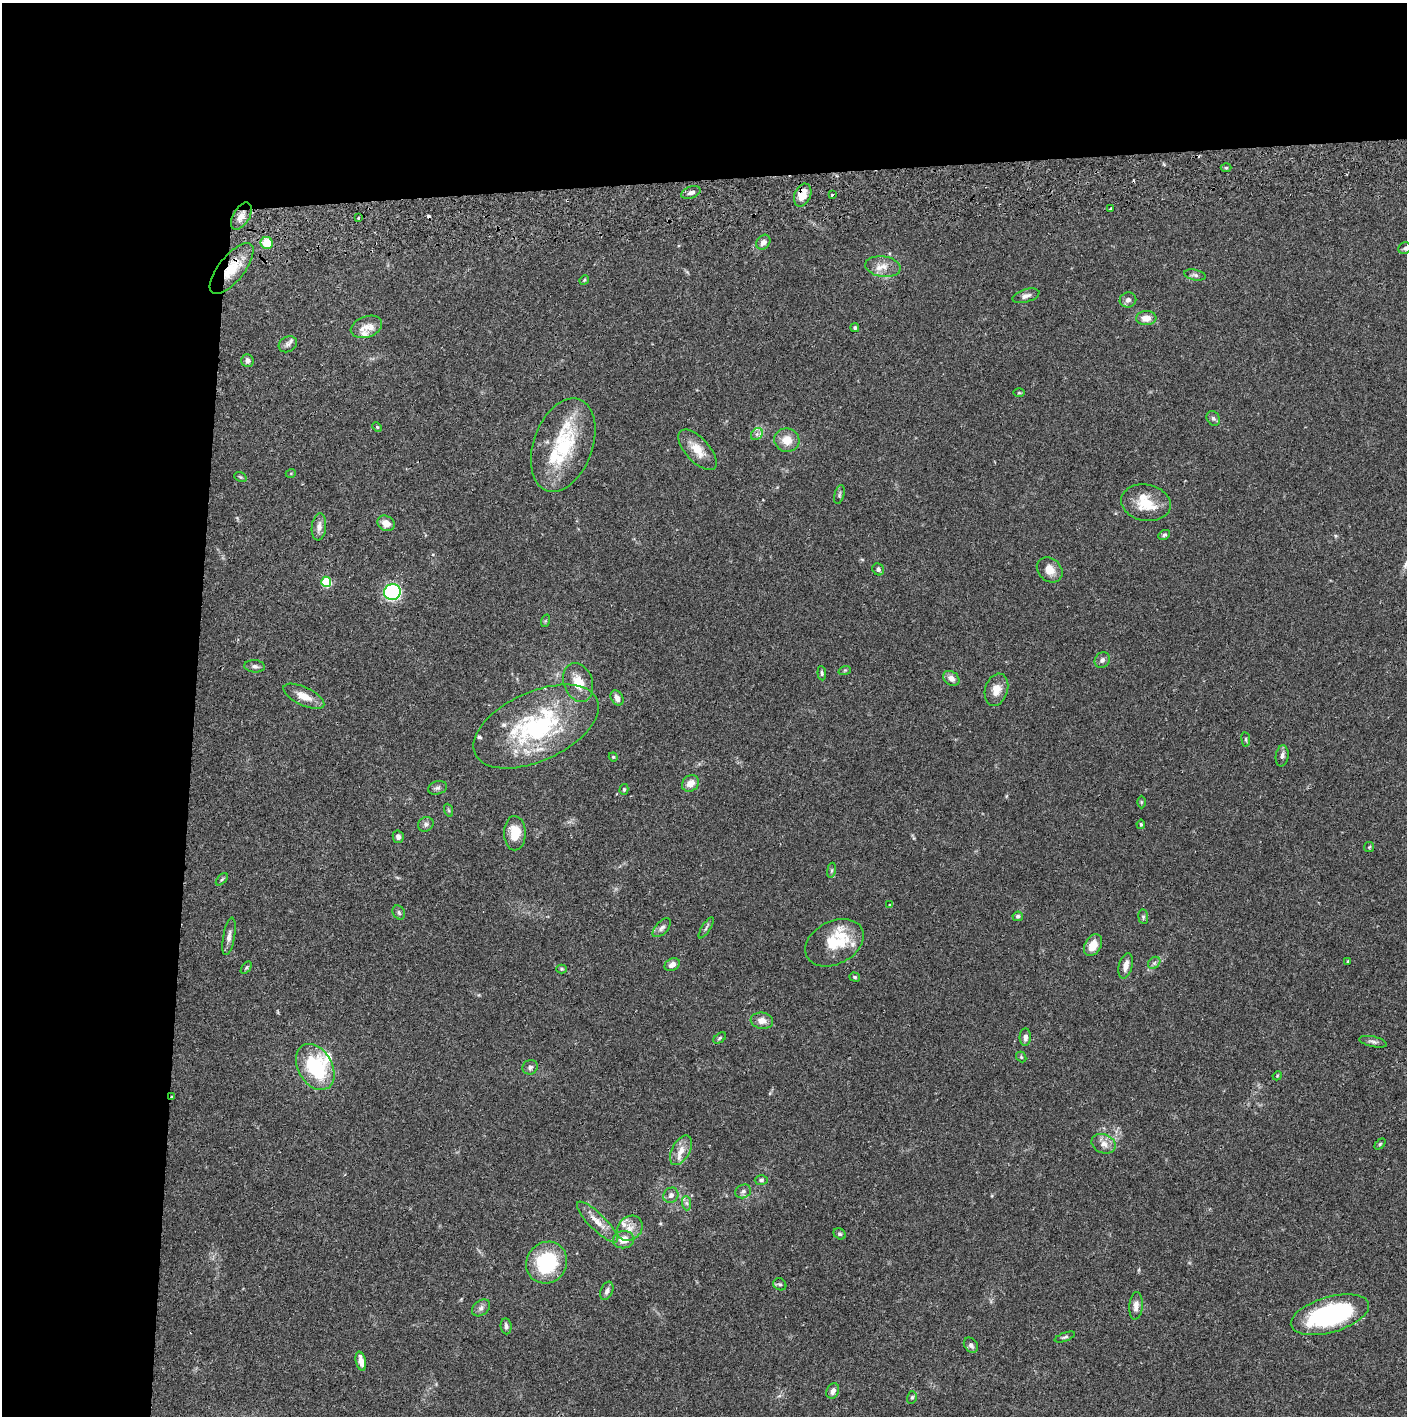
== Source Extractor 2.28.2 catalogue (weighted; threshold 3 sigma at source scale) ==
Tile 1 of 3 x 3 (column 1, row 1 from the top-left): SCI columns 5-1409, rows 2886-4299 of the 4226 x 4357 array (HDU 1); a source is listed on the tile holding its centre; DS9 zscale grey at full resolution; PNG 1409 x 1418 px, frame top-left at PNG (2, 3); each listed source drawn as its Kron ellipse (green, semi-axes under 4 px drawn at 4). Shown black and unused: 24% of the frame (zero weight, under 2 of 3 exposures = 3% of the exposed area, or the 3 px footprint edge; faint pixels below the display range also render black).
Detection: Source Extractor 2.28.2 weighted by HDU 2 'WHT'; one run over the whole footprint, this tile lists its part. Background 0.0679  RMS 0.0048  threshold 0.0218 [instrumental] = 3 sigma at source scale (4.5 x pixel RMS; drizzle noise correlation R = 1.50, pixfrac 1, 0.05/0.05 arcsec/px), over >= 5 px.
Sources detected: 124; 2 cosmic-ray / hot-pixel residue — neither listed nor drawn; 9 inside a brighter listed object's ellipse — not listed separately; the other 113 listed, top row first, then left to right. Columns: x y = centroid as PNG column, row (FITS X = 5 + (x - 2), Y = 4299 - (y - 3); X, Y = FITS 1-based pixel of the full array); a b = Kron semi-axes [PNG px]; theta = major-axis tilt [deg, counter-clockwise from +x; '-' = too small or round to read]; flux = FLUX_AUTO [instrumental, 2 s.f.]
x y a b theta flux
1226 168 5 3 - 0.58
691 193 10 6 19 1.9
803 195 12 8 67 7
832 195 3 3 - 0.95
1111 209 3 2 - 0.68
241 216 15 8 59 3.6
358 218 3 2 - 1
763 242 8 6 52 2.2
267 243 6 6 - 9.1
1405 248 6 5 - 0.89
883 266 18 10 -8 5.1
232 269 31 12 51 14
1195 275 11 5 -12 1.4
584 280 5 4 - 0.45
1026 296 14 6 16 2.1
1128 300 8 7 - 1.7
1146 318 10 7 3 4.9
366 327 16 10 20 4.8
855 328 4 4 - 1
288 344 9 7 28 1.8
247 360 6 6 - 1.5
1019 393 6 4 0 0.51
1213 418 8 6 -55 1.2
377 427 5 4 - 0.56
757 434 7 5 46 1.4
787 440 12 11 - 6.5
563 445 48 29 70 36
698 450 25 12 -48 7.7
291 473 5 3 - 0.39
240 477 6 4 -21 0.62
839 495 9 5 76 0.99
1146 503 25 18 -10 12
386 523 9 7 -28 4
319 527 13 7 84 3.1
1164 535 6 4 28 1
878 569 6 5 - 1.4
1050 570 14 11 -43 5.1
326 582 5 5 - 27
392 592 8 8 - 51
545 621 6 4 71 0.66
1102 660 8 7 - 1.6
255 666 10 6 -4 1.5
845 670 6 4 18 0.6
822 673 7 4 -85 0.86
951 678 9 6 -36 3
578 682 20 14 -70 8.6
996 690 16 11 72 5.5
304 696 22 9 -25 6.3
617 698 8 6 -58 2.2
536 726 67 34 24 70
1246 739 7 4 -82 0.76
1282 756 10 6 81 1.7
613 757 4 4 - 0.48
690 783 9 7 40 4.2
437 788 10 6 14 1.4
624 789 5 4 - 0.61
1141 802 6 4 90 0.61
448 810 7 4 -70 0.68
426 824 8 7 - 1.5
1141 824 4 3 - 0.68
515 833 17 11 90 8.9
398 837 6 5 - 2.1
1369 847 5 5 - 0.59
831 870 8 4 81 0.81
222 879 7 3 45 0.7
890 905 3 3 - 0.84
399 913 7 5 -60 1
1018 916 5 4 - 0.92
1143 917 7 5 -82 0.86
662 928 11 6 47 1.7
706 928 12 3 58 0.88
229 936 19 6 79 2.5
834 943 31 21 27 18
1093 945 11 8 62 6.5
1348 961 3 2 - 0.42
1154 963 7 5 45 1.1
672 965 8 6 28 2.7
1126 966 13 6 76 3.8
246 968 7 3 54 0.63
562 969 5 4 - 0.56
855 977 5 4 - 0.69
762 1021 11 8 -7 3.9
1025 1037 9 5 87 2
720 1038 7 4 37 0.76
1373 1042 14 5 -12 1.6
1021 1057 6 4 -49 0.67
315 1067 25 17 -60 36
530 1067 8 7 - 1.6
1277 1076 5 3 - 0.44
172 1097 4 3 - 0.35
1104 1144 12 9 -22 3.7
1380 1144 6 4 45 0.62
681 1150 16 9 60 4.9
761 1180 6 5 - 1
743 1191 8 6 23 1.4
671 1195 8 7 - 2.1
687 1203 7 4 -88 1.1
597 1222 28 8 -45 6.2
630 1228 14 11 43 4.7
840 1234 6 5 - 0.83
623 1240 10 8 7 6.3
547 1263 21 20 - 32
780 1284 7 5 -38 1
607 1291 10 6 67 1.6
1136 1306 14 6 85 3.2
481 1308 10 7 39 1.8
1330 1315 40 17 16 67
506 1326 8 5 -83 1.6
1065 1337 11 4 20 0.92
971 1345 8 6 -52 1.6
361 1361 10 5 -77 4.4
833 1391 8 6 65 2.4
912 1397 6 5 - 0.86
Overlapping masked pixels (flux is a lower limit): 4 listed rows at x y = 803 195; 241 216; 232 269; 172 1097